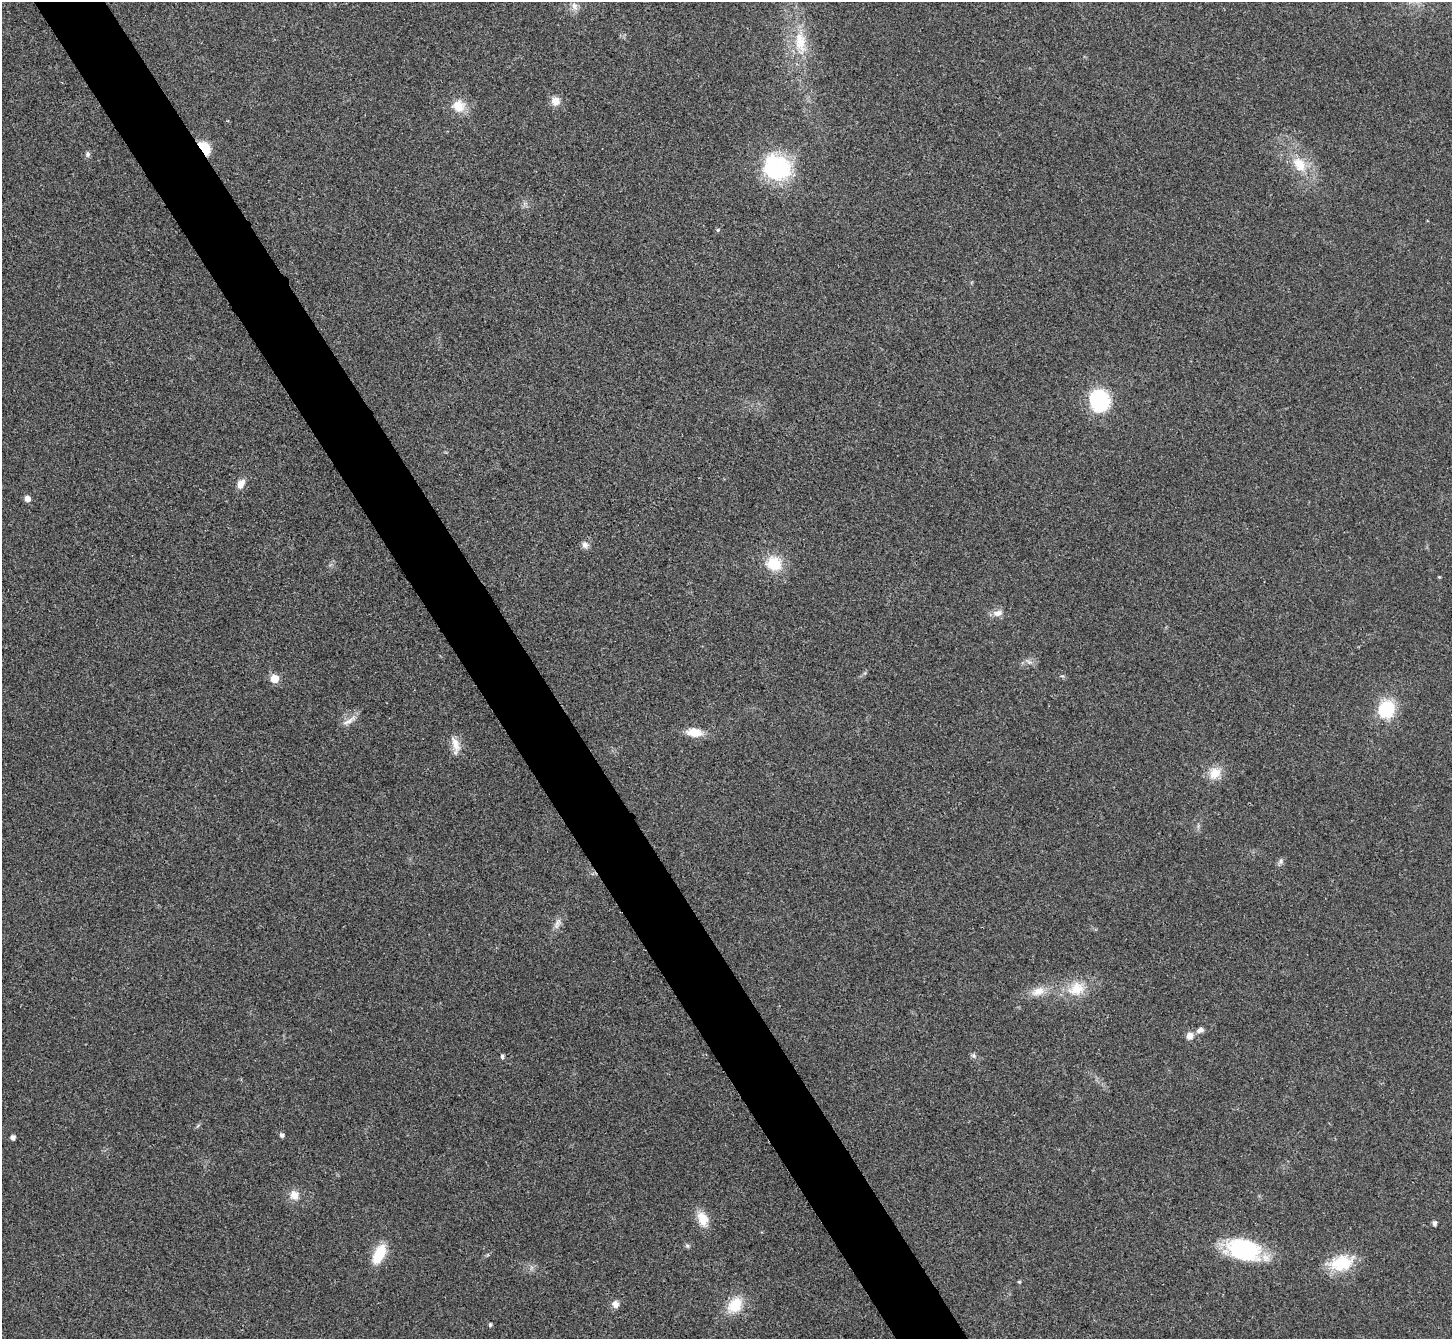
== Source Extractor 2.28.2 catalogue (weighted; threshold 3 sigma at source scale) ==
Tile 11 of 4 x 4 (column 3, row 3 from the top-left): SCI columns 2907-4356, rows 1499-2835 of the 5814 x 5807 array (HDU 1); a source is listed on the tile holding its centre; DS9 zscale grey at full resolution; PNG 1454 x 1341 px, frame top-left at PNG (2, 2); no overlay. Shown black and unused: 5% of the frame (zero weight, under 3 of 4 exposures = <1% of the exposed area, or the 3 px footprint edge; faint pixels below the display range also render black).
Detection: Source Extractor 2.28.2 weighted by HDU 2 'WHT'; one run over the whole footprint, this tile lists its part. Background 0.0326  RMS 0.0062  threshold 0.0279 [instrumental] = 3 sigma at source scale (4.5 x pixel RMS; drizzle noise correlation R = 1.50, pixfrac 1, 0.05/0.05 arcsec/px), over >= 5 px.
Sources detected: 42; all 42 listed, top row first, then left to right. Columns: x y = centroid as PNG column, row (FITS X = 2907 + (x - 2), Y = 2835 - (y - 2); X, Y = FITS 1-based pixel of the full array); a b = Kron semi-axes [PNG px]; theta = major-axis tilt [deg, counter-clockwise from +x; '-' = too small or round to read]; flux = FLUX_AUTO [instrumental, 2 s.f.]
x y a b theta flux
574 6 12 7 -73 3.3
800 42 34 16 -84 20
555 101 9 9 - 5.9
459 106 16 14 -68 10
204 148 15 9 -54 14
88 154 8 6 90 1.5
1299 164 22 15 -56 15
777 167 33 29 -29 54
718 230 5 4 - 0.91
1099 401 21 19 -85 45
241 484 10 7 58 5.7
27 499 5 5 - 4.3
585 545 9 8 - 2.7
774 563 16 14 -18 18
1439 577 4 4 - 0.54
998 613 13 8 12 3.9
274 679 5 5 - 14
1386 709 16 14 66 30
349 721 22 6 32 4
694 732 15 9 -5 11
455 745 25 10 -79 6.6
1215 773 17 14 49 8.5
1281 861 7 4 89 1.3
557 923 19 6 71 3.5
1076 989 24 19 26 15
1038 991 19 11 22 7.7
1200 1030 10 7 17 2.6
1189 1036 8 7 - 4.3
502 1056 5 4 - 1.3
974 1056 7 4 -32 1.3
282 1135 5 4 - 1.7
13 1137 4 4 - 2.6
294 1195 11 9 -61 5.8
703 1219 19 12 -70 9.8
1434 1223 4 4 - 2
1244 1250 32 21 -18 62
379 1254 21 10 63 18
1342 1263 27 18 17 23
1019 1282 6 3 18 0.63
615 1304 8 7 - 3.7
735 1305 22 17 48 15
490 1325 5 4 - 1.1
Overlapping masked pixels (flux is a lower limit): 1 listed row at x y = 204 148